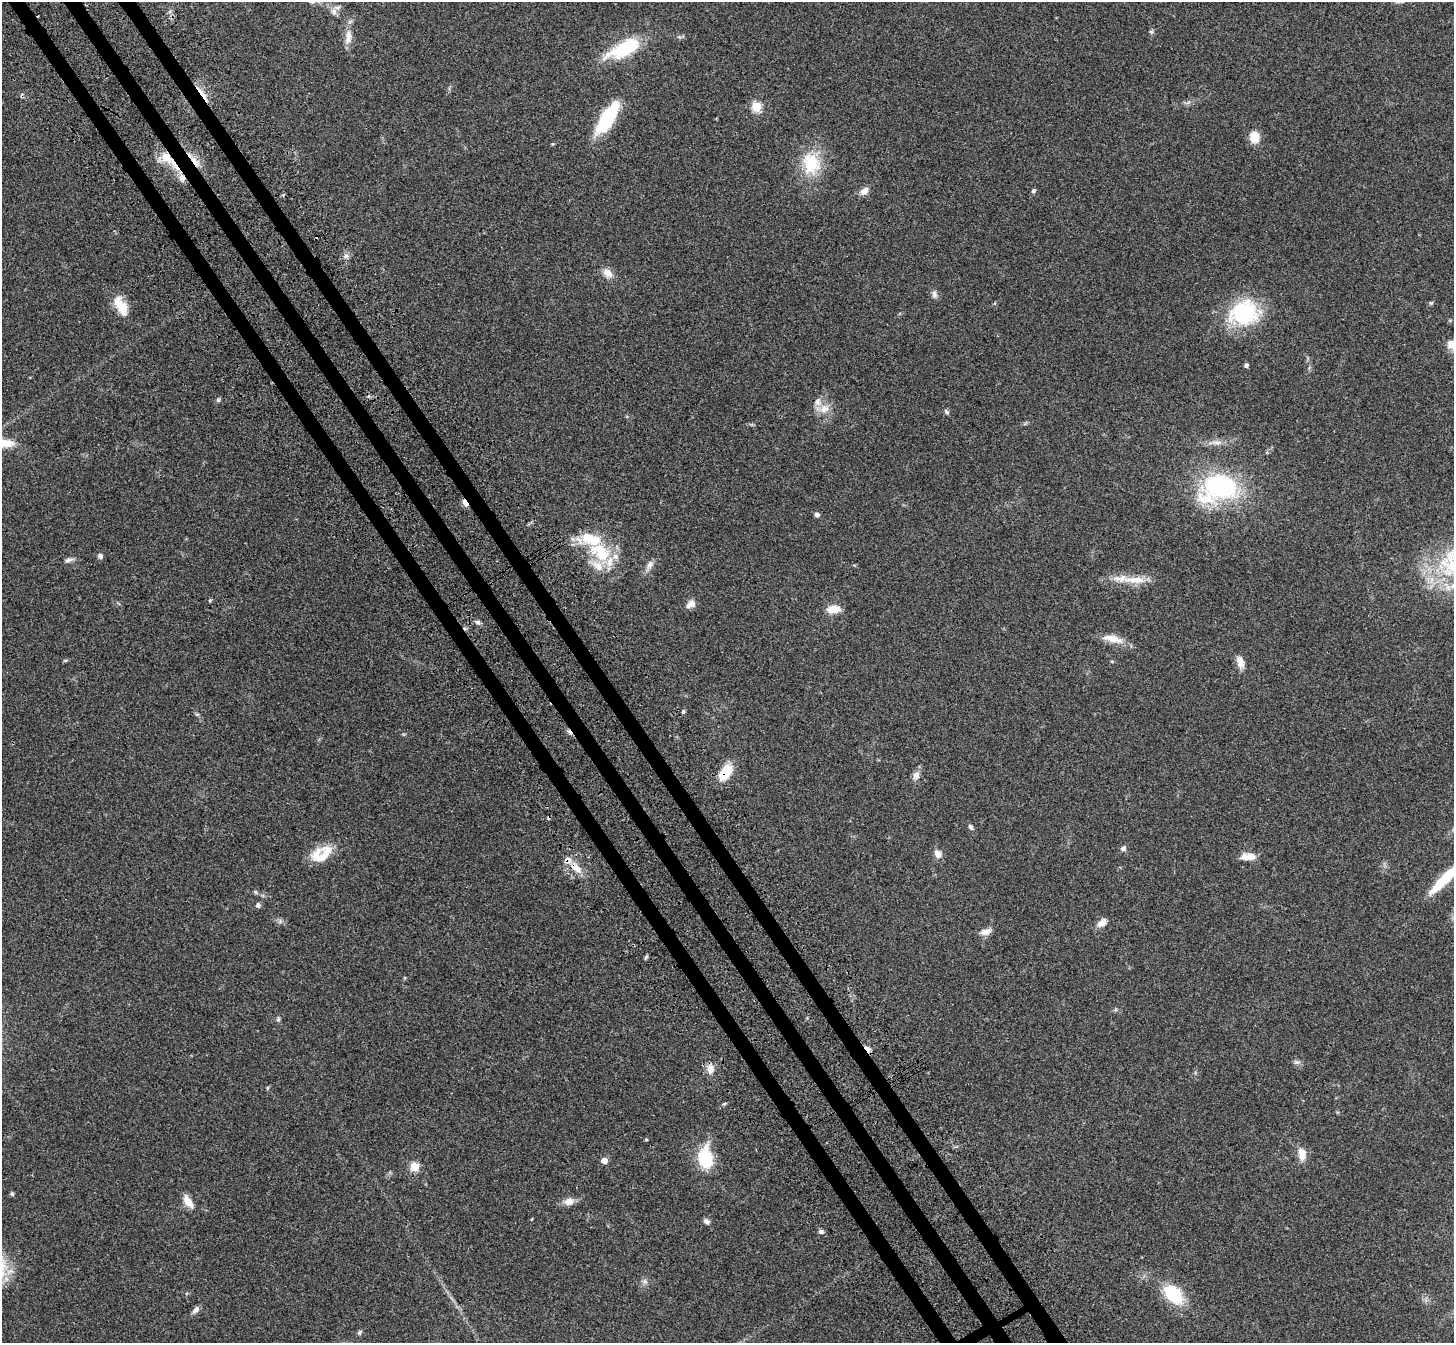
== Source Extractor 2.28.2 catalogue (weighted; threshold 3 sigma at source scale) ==
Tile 11 of 4 x 4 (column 3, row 3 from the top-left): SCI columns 2986-4437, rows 1558-2898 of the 5973 x 5932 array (HDU 1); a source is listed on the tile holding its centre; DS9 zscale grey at full resolution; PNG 1456 x 1345 px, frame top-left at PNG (2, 2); no overlay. Shown black and unused: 4% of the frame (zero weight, under 3 of 4 exposures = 5% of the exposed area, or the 3 px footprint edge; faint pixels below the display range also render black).
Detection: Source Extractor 2.28.2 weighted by HDU 2 'WHT'; one run over the whole footprint, this tile lists its part. Background 0.0835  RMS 0.0064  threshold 0.0287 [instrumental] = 3 sigma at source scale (4.5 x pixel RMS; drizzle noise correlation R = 1.50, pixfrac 1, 0.05/0.05 arcsec/px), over >= 5 px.
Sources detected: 88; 3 cosmic-ray / hot-pixel residue — not listed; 9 inside a brighter listed object's ellipse — not listed separately; the other 76 listed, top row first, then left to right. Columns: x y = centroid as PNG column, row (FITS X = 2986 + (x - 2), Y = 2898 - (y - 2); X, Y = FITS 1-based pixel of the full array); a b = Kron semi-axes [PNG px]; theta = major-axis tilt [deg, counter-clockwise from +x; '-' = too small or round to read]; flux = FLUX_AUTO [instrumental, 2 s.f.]
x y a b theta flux
334 11 10 8 -76 3.2
1151 32 7 5 -22 1
348 37 20 9 82 6.3
624 49 47 17 26 33
202 94 28 4 -54 5.4
756 107 5 5 - 36
608 117 41 13 57 35
1254 137 11 9 -85 10
167 157 19 13 -42 12
195 162 18 6 -51 6
811 163 29 22 -74 25
182 178 10 8 -67 3.8
864 191 11 7 42 4
1033 191 5 5 - 1.3
346 256 6 6 - 1.9
607 273 14 9 -36 5
934 294 11 7 -79 2.2
1431 303 6 4 41 0.86
121 306 27 13 -60 12
1243 313 34 29 23 48
1452 345 12 8 -44 6.5
1246 365 4 4 - 1.9
218 400 6 5 - 1.2
824 409 14 11 35 6.8
947 412 8 5 -46 1.2
1217 442 14 6 -3 3.5
1221 486 39 28 -3 77
465 503 6 3 -58 9.9
817 514 5 5 - 1.8
573 539 7 6 - 2.4
602 553 26 20 -58 28
100 556 5 5 - 2
68 560 11 5 17 1.9
650 565 12 8 58 3.1
1135 580 35 9 -1 12
210 601 4 4 - 0.72
690 604 12 8 40 4
833 609 16 9 5 8
478 622 7 5 -16 1.6
1113 639 25 9 -14 9.5
65 660 6 4 1 0.73
1240 662 15 8 -76 4.8
683 711 5 5 - 0.99
197 714 6 4 -18 0.87
726 772 21 11 53 14
916 775 13 9 66 3.3
971 827 7 5 -63 1.6
1123 848 7 6 - 1.9
321 854 28 17 28 15
938 854 10 8 -53 4.2
1251 857 12 9 -5 5.6
576 868 17 9 -43 7.9
1444 879 42 9 45 24
258 905 5 5 - 2
1102 923 12 8 42 4.4
985 932 15 7 12 3.9
646 957 8 3 60 0.88
278 1019 6 5 - 1
867 1049 9 4 -52 7.2
710 1069 12 8 85 5.3
267 1088 5 3 - 0.72
724 1104 6 3 20 0.82
646 1139 4 3 - 0.57
1302 1154 17 9 -81 6.5
705 1158 16 10 -84 37
604 1161 6 5 - 4
414 1167 5 5 - 26
12 1194 5 4 - 1.2
188 1201 16 8 -58 6.6
569 1201 12 9 16 4.8
706 1221 8 6 -23 1.9
821 1231 6 6 - 1.5
645 1282 7 4 -19 1.3
1173 1294 20 13 -47 31
196 1310 10 6 46 2.5
359 1332 7 5 54 1.1
Overlapping masked pixels (flux is a lower limit): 8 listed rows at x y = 202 94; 167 157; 195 162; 182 178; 465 503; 726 772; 576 868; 867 1049
Isophote crosses this tile's border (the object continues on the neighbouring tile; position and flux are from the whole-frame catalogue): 2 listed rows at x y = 1452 345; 1444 879